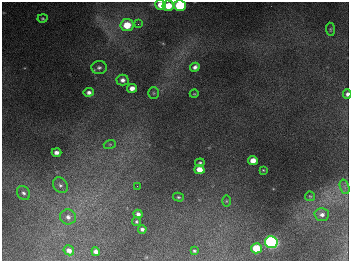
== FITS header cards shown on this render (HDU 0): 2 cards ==
NAXIS1  =                  347
NAXIS2  =                  259

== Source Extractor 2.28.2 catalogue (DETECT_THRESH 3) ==
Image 347 x 259 px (HDU 0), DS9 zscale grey, 1 PNG px = 1 image px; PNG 351 x 263 px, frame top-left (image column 1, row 259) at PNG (2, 2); each listed source drawn as its Kron ellipse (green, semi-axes under 4 px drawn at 4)
Background 673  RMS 51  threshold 153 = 3 sigma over >= 5 px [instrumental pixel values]
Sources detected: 38; all 38 listed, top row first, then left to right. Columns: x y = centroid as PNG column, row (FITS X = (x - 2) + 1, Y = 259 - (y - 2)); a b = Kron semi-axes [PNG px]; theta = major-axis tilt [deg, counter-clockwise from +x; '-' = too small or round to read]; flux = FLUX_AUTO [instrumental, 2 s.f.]
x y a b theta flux
160 5 5 5 - 4.1e+04
180 5 6 5 - 2.6e+05
168 6 5 5 - 6.4e+04
42 18 5 4 - 4.1e+03
138 24 4 4 - 4.5e+03
127 25 6 6 - 8.1e+04
330 29 7 4 -85 4.5e+03
195 67 5 4 - 1.2e+04
99 68 7 6 - 9.1e+03
123 80 6 5 - 1.4e+04
132 88 5 4 - 2.1e+04
89 92 5 4 - 1.3e+04
154 93 6 5 - 5.7e+03
194 94 4 3 - 2.4e+03
347 94 5 3 - 1.0e+04
110 144 6 4 18 5.6e+03
57 152 5 4 - 1.6e+04
253 160 5 4 - 3.4e+04
200 163 5 4 - 5.2e+03
199 169 5 4 - 3.8e+04
263 170 3 2 - 2.5e+03
60 185 8 6 -52 1.3e+04
137 186 2 2 - 1.7e+03
345 187 7 4 -71 9.9e+03
23 193 7 6 - 1.0e+04
310 196 5 4 - 4.0e+03
178 197 5 4 - 4.5e+03
226 201 6 4 90 3.8e+03
138 214 4 4 - 1.3e+04
322 215 7 6 - 1.5e+04
68 217 8 7 - 1.8e+04
136 222 4 4 - 5.1e+03
142 229 4 4 - 1.0e+04
271 242 6 6 - 1.0e+06
256 248 5 5 - 1.2e+05
69 250 5 4 - 2.0e+04
194 251 3 3 - 5.4e+03
96 252 4 4 - 2.1e+04
At the frame edge (FLAGS 8, measured only in part): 3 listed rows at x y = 160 5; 180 5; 347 94